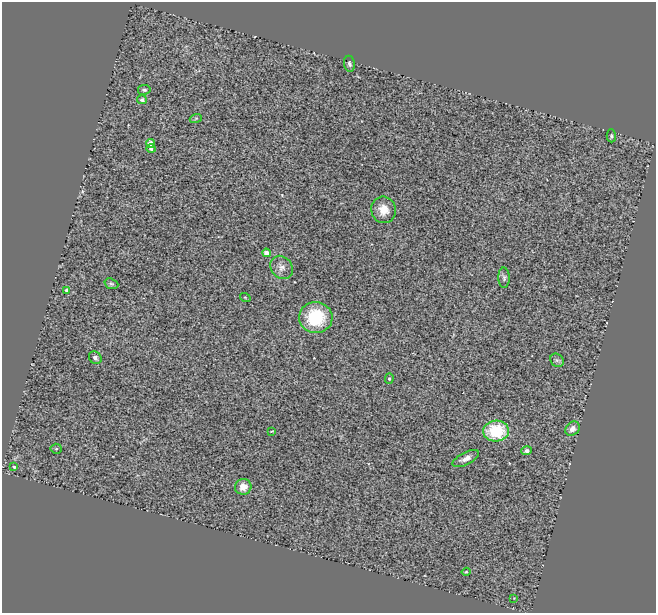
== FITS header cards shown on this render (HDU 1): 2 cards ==
NAXIS1  =                  654
NAXIS2  =                  611

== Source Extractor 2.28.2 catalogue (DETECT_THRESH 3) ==
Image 654 x 611 px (HDU 1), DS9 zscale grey, 1 PNG px = 1 image px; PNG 658 x 615 px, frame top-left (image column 1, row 611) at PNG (2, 2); each listed source drawn as its Kron ellipse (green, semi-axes under 4 px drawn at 4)
Background 0.59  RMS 0.2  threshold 0.591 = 3 sigma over >= 5 px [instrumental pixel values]
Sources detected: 28; all 28 listed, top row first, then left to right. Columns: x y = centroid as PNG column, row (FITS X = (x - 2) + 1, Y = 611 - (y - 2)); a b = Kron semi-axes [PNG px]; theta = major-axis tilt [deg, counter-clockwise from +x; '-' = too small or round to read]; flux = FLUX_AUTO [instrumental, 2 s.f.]
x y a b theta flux
349 64 8 5 -82 33
144 90 6 5 - 22
142 100 5 4 - 43
196 118 6 4 19 18
611 136 6 4 -89 20
151 144 4 4 - 220
151 149 4 4 - 34
383 210 13 12 - 160
266 253 4 4 - 93
281 267 12 10 -49 82
504 278 10 5 -89 34
111 284 7 5 -20 24
67 290 4 3 - 50
245 297 5 3 - 11
316 317 17 15 -3 650
95 358 7 5 -47 39
557 360 7 6 - 32
389 379 5 4 - 19
572 429 8 6 43 64
272 431 3 2 - 8.6
496 431 13 10 2 610
56 449 5 5 - 13
527 451 5 4 - 41
466 458 14 6 27 80
14 467 3 3 - 18
243 487 8 8 - 120
466 572 4 4 - 14
514 598 2 2 - 6.6